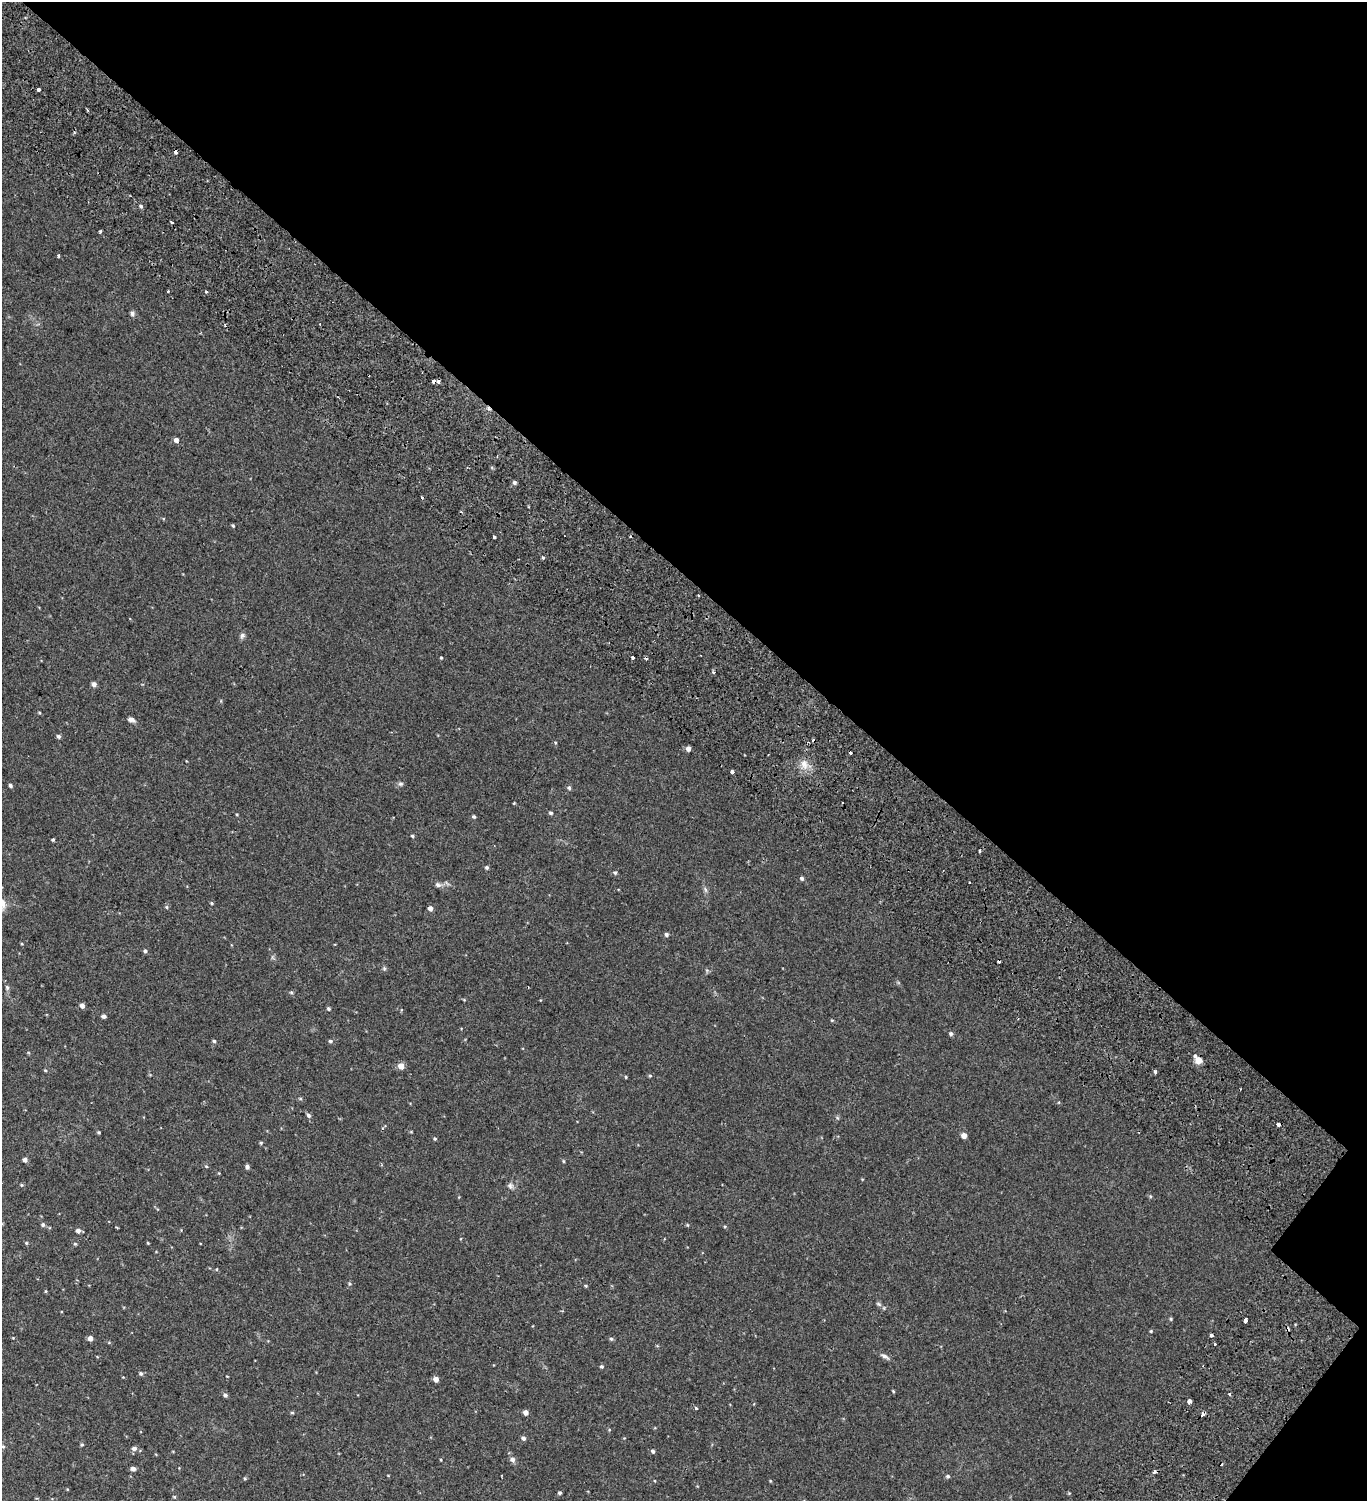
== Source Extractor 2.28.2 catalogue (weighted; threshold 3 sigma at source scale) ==
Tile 8 of 4 x 4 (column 4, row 2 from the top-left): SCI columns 4583-5947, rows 3174-4672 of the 6376 x 6350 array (HDU 1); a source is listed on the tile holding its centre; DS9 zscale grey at full resolution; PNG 1369 x 1503 px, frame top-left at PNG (2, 2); no overlay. Shown black and unused: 39% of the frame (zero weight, under 2 of 3 exposures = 11% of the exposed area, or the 3 px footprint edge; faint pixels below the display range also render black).
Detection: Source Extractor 2.28.2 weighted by HDU 2 'WHT'; one run over the whole footprint, this tile lists its part. Background 0.0276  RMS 0.0049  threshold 0.022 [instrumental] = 3 sigma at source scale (4.5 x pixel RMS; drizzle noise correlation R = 1.50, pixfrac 1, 0.0396/0.0396 arcsec/px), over >= 5 px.
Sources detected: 139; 10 cosmic-ray / hot-pixel residue — not listed; the other 129 listed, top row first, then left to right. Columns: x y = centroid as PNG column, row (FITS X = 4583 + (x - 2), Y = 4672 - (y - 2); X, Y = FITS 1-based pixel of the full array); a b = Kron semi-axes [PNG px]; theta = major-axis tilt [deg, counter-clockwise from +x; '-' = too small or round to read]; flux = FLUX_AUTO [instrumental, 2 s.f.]
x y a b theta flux
38 90 4 3 - 5
87 110 4 2 - 0.54
176 151 5 3 - 1.9
141 206 5 4 - 0.76
172 222 3 3 - 1.9
100 232 4 3 - 0.63
59 256 3 3 - 0.63
206 292 3 3 - 0.79
132 313 6 6 - 1.1
225 325 4 2 - 3.6
434 381 4 4 - 3.6
438 382 3 3 - 0.99
176 440 4 4 - 2.1
514 482 5 4 - 1
422 498 3 2 - 0.77
233 526 4 3 - 0.48
494 537 3 3 - 6.8
543 558 3 3 - 0.75
698 595 3 3 - 0.91
242 636 8 6 66 1.1
441 658 4 3 - 0.41
633 658 3 3 - 1.6
713 672 3 3 - 1.1
94 684 4 4 - 1.9
39 713 4 3 - 0.43
131 720 9 5 -15 1.6
58 736 5 5 - 0.89
555 743 5 3 - 0.46
688 749 4 4 - 2.1
804 764 15 8 -76 3.9
732 772 3 3 - 14
400 784 7 5 -19 0.91
10 786 5 4 - 0.89
569 788 5 5 - 0.92
514 803 3 3 - 0.39
551 813 5 4 - 0.73
237 814 4 3 - 0.34
474 817 5 4 - 0.65
412 836 4 3 - 0.59
53 840 3 3 - 0.58
979 851 4 3 - 0.96
487 867 5 4 - 0.78
615 873 5 5 - 0.79
802 878 5 5 - 0.81
970 883 2 2 - 0.42
438 885 8 6 -12 1.4
705 890 9 3 -68 0.84
2 903 15 8 -77 3.4
212 903 4 3 - 0.5
167 907 5 4 - 0.51
430 908 4 4 - 2
666 934 5 4 - 1.2
22 944 4 3 - 0.38
145 951 4 4 - 1
384 968 6 5 - 0.69
7 987 6 5 - 0.78
291 992 5 4 - 0.62
464 1000 5 3 - 0.38
82 1005 4 4 - 2
328 1009 4 4 - 0.67
104 1016 4 4 - 1.5
832 1020 5 3 - 0.34
951 1034 5 5 - 0.98
214 1041 4 4 - 0.66
330 1041 6 4 -15 0.75
1195 1056 4 4 - 0.99
1199 1060 5 5 - 5.8
401 1066 5 5 - 4.2
45 1070 4 4 - 0.48
1155 1072 3 3 - 2.9
650 1076 5 4 - 0.48
626 1077 4 3 - 0.45
300 1099 5 4 - 0.57
308 1115 6 5 - 1
1279 1124 4 3 - 2.4
99 1132 4 3 - 0.51
964 1136 5 4 - 2.8
435 1139 4 4 - 0.49
261 1143 5 4 - 0.49
25 1160 4 4 - 1.6
564 1161 5 3 - 0.45
206 1166 5 4 - 0.44
247 1167 5 4 - 1.2
21 1185 5 4 - 0.49
510 1186 9 8 - 1.5
43 1225 5 5 - 0.9
687 1225 4 4 - 0.44
725 1227 5 3 - 0.42
78 1231 5 5 - 1.6
26 1243 5 4 - 0.51
148 1243 4 3 - 0.35
75 1244 5 4 - 0.52
350 1284 5 4 - 0.58
586 1286 4 4 - 0.45
45 1291 3 3 - 0.86
878 1304 8 5 -27 0.83
1171 1319 4 4 - 0.54
1246 1319 4 3 - 4.6
1151 1331 4 4 - 0.43
1211 1335 4 3 - 1.4
90 1338 4 4 - 2.3
611 1339 6 4 -22 0.72
1215 1344 3 2 - 0.51
885 1356 14 5 -30 1.5
601 1366 5 4 - 0.68
141 1373 5 5 - 0.82
227 1376 3 2 - 0.26
436 1379 5 4 - 2.8
893 1391 4 3 - 0.4
1229 1394 3 3 - 0.63
225 1395 5 4 - 1.1
1189 1401 4 4 - 6.9
696 1408 4 3 - 0.95
525 1412 4 4 - 2.3
292 1413 5 3 - 0.5
1203 1414 4 3 - 3
523 1438 5 4 - 1.2
82 1445 5 4 - 0.58
3 1447 4 4 - 0.43
134 1448 6 5 - 1.7
653 1451 5 4 - 0.88
512 1459 6 6 - 1.7
441 1460 4 3 - 0.33
133 1469 5 4 - 1.9
948 1476 5 5 - 0.76
245 1478 4 4 - 0.49
770 1481 5 3 - 0.33
559 1493 4 4 - 0.73
174 1497 4 4 - 0.45
Overlapping masked pixels (flux is a lower limit): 4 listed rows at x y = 176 151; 434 381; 1279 1124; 1203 1414
Isophote crosses this tile's border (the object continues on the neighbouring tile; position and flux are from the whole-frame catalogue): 1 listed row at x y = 2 903